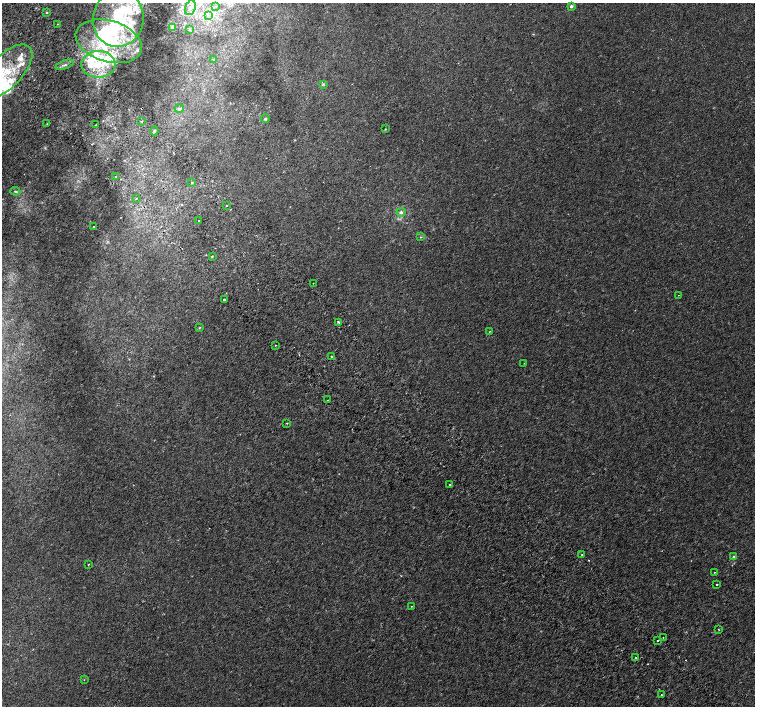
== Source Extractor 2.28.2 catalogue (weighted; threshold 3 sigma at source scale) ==
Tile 11 of 4 x 4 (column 3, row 3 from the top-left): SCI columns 3062-4566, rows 1664-3070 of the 6116 x 6079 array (HDU 1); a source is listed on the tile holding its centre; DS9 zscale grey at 2 x 2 block average (1 PNG px = mean of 2 x 2 image px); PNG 757 x 708 px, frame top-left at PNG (2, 3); each listed source drawn as its Kron ellipse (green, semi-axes under 4 px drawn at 4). Shown black and unused: <1% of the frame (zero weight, under 2 of 3 exposures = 3% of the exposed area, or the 3 px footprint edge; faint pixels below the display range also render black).
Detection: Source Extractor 2.28.2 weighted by HDU 2 'WHT'; one run over the whole footprint, this tile lists its part. Background 0.00214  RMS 0.0025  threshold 0.0111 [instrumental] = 3 sigma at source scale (4.5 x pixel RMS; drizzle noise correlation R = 1.50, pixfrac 1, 0.0396/0.0396 arcsec/px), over >= 5 px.
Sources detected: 78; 3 inside a brighter object's white glare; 1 cosmic-ray / hot-pixel residue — neither listed nor drawn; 18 inside a brighter listed object's ellipse — not listed separately; the other 56 listed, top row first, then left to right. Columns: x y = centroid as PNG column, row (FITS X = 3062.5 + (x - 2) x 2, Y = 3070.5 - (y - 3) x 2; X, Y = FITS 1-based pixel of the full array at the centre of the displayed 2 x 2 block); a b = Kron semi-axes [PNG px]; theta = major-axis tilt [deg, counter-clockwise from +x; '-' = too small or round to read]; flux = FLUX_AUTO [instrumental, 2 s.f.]
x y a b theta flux
216 6 3 3 - 0.52
571 6 3 3 - 1.3
190 8 8 5 71 3.2
47 12 3 2 - 0.56
208 15 4 4 - 1.1
118 19 28 25 80 41
58 24 2 2 - 0.27
173 27 3 3 - 3.3
189 30 4 3 - 0.79
109 41 34 20 -16 55
213 59 2 2 - 0.59
98 64 17 13 0 18
65 65 9 2 19 1.1
5 72 35 16 45 29
323 84 4 3 - 0.61
179 109 4 4 - 0.95
265 119 4 4 - 0.85
142 121 3 2 - 0.41
47 124 4 2 - 0.32
96 125 2 2 - 0.83
385 129 3 2 - 0.3
154 131 4 3 - 0.68
116 176 2 2 - 1.3
192 183 2 2 - 5.1
15 191 5 2 - 0.66
136 198 3 2 - 0.27
227 205 2 2 - 2.5
401 212 4 4 - 1.3
199 221 2 2 - 0.64
94 227 2 2 - 0.53
421 237 3 2 - 0.33
212 256 3 3 - 0.41
313 283 2 2 - 2.8
678 295 2 2 - 0.15
224 299 2 2 - 4.3
339 322 4 2 - 6.2
199 328 3 2 - 0.34
490 331 2 2 - 0.22
276 345 2 2 - 0.37
331 357 2 2 - 1.6
524 363 3 2 - 0.2
328 400 2 2 - 0.41
287 423 3 2 - 0.4
450 485 2 2 - 1.9
582 554 2 2 - 0.45
733 557 3 2 - 1
89 564 3 2 - 0.26
714 572 2 2 - 0.19
717 585 2 2 - 0.53
412 606 2 2 - 0.23
718 629 2 2 - 0.27
663 637 2 2 - 1.2
658 641 2 2 - 5.3
636 657 2 2 - 1.2
84 680 2 2 - 0.21
661 695 2 2 - 0.76
Isophote crosses this tile's border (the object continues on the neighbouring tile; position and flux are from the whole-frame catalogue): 2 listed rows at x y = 190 8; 5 72
Diffuse or blended objects may show on this block-average render without a row.